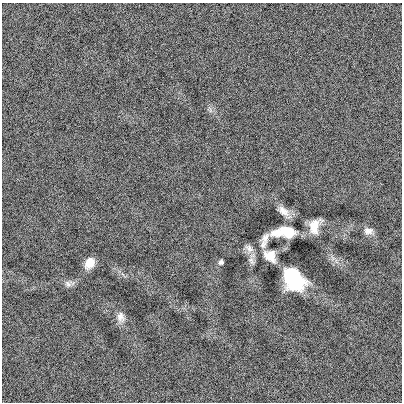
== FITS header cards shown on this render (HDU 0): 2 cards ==
NAXIS1  =                  400
NAXIS2  =                  400

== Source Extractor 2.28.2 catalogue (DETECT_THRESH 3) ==
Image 400 x 400 px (HDU 0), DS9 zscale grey, 1 PNG px = 1 image px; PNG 404 x 404 px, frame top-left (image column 1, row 400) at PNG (2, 3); no overlay
Background -5.73e-04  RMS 0.12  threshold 0.347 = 3 sigma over >= 5 px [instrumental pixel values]
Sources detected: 14; all 14 listed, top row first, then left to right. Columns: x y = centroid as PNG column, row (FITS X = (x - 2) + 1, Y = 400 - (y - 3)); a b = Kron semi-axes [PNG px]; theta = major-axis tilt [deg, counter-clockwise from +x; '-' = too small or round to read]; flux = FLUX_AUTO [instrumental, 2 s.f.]
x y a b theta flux
283 211 18 9 -43 67
314 226 14 9 73 110
368 231 13 9 -5 43
286 232 20 9 1 270
265 237 15 8 53 47
263 244 12 8 56 43
249 248 15 8 -42 43
270 256 16 12 -44 90
251 261 12 7 -61 32
221 262 6 6 - 18
90 263 10 8 60 110
293 279 20 14 -48 570
68 284 11 7 -41 31
121 317 15 10 -74 54